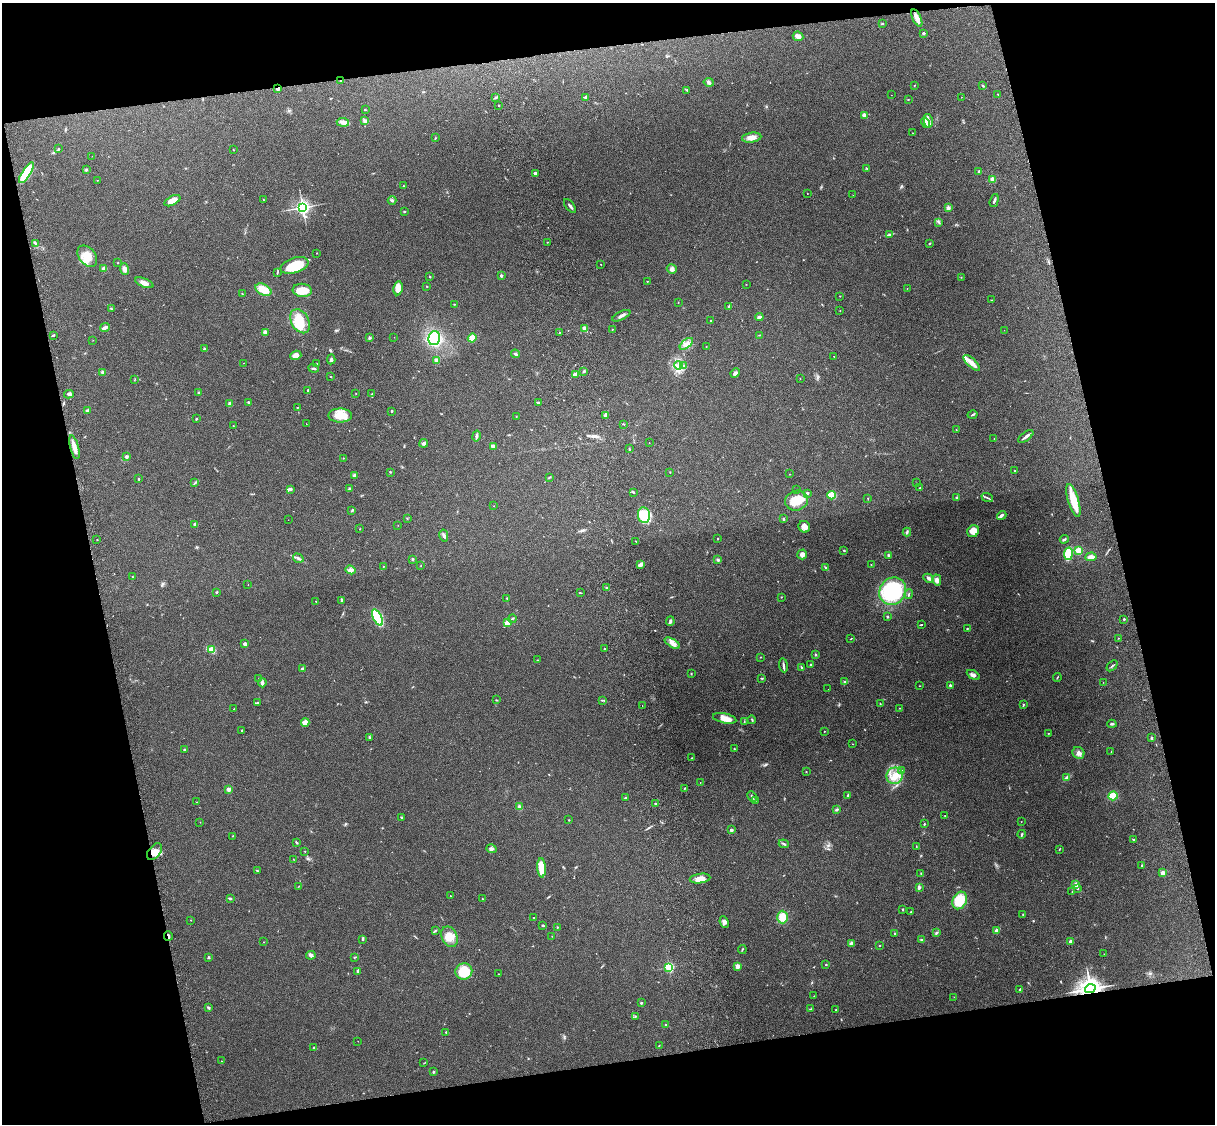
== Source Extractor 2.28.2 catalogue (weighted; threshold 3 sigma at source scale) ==
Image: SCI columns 119-4967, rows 164-4650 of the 5088 x 4927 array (HDU 1 of 3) = the unmasked area's bounding box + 8 px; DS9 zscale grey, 4 x 4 block average (1 PNG px = mean of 4 x 4 image px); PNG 1217 x 1126 px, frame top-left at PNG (2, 3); each listed source drawn as its Kron ellipse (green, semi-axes under 4 px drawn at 4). Shown black and unused: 25% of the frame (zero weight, under 3 of 4 exposures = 6% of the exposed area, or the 3 px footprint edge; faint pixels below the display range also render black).
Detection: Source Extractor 2.28.2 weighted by HDU 2 'WHT'. Background 0.265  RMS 0.0089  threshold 0.0403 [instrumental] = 3 sigma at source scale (4.5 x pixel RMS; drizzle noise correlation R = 1.50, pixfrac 1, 0.05/0.05 arcsec/px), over >= 5 px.
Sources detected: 400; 4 too faint to see at this stretch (4 x 4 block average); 3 inside a brighter object's white glare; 1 cosmic-ray / hot-pixel residue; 1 long thin detection or spike segment (spike, bleed or trail) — neither listed nor drawn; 3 coinciding with a brighter row at this scale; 17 inside a brighter listed object's ellipse — not listed separately; the other 371 listed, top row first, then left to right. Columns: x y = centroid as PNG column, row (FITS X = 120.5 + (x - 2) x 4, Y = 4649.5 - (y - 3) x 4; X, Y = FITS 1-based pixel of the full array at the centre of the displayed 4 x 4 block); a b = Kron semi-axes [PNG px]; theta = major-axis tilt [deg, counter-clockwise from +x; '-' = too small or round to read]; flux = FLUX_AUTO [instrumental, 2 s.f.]
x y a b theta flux
917 18 9 3 -64 43
882 24 2 2 - 3
923 33 3 2 - 7.9
798 36 5 4 - 20
341 81 3 2 - 4.4
709 82 5 3 - 12
914 85 3 2 - 2.3
983 86 3 2 - 4.7
278 88 2 2 - 73
687 90 2 2 - 5.2
998 94 2 2 - 2.2
891 95 2 2 - 1.1
495 97 3 2 - 6.2
585 97 3 3 - 6.8
961 97 2 2 - 0.99
908 99 2 2 - 2.9
499 105 2 2 - 2.2
365 110 3 2 - 3.4
864 115 2 2 - 77
365 121 4 3 - 10
928 121 7 3 -79 18
343 122 6 4 -6 23
925 123 5 3 - 15
913 133 2 2 - 1.8
435 138 2 2 - 2.9
752 138 10 5 8 33
59 149 2 2 - 3.4
233 150 2 2 - 2.2
92 156 2 2 - 0.66
867 168 3 2 - 4.1
86 170 2 2 - 4.3
979 171 3 2 - 11
26 173 12 4 57 260
535 173 3 3 - 7.4
993 179 2 2 - 150
97 180 2 2 - 1.5
404 186 2 2 - 2.5
807 193 2 2 - 1.4
853 195 2 2 - 1.1
264 200 2 2 - 2.2
392 200 4 2 - 11
172 201 9 4 28 43
994 201 7 2 73 9.7
570 206 8 2 -51 11
302 207 3 3 - 1400
948 208 2 2 - 77
404 211 3 2 - 4.2
939 222 3 2 - 5.4
890 234 4 3 - 8.6
547 242 2 2 - 1.8
35 243 2 2 - 3.9
930 243 3 2 - 3.2
317 253 2 2 - 1.8
87 256 12 8 -51 76
118 263 2 2 - 2.3
601 264 2 2 - 2.1
295 265 15 7 17 170
104 269 2 2 - 46
125 269 6 3 -71 26
672 269 5 4 - 15
277 272 4 2 - 4.7
501 276 2 2 - 28
430 277 2 2 - 5.3
961 277 2 2 - 1.7
647 281 2 2 - 2.2
144 283 10 4 -22 28
746 284 2 2 - 1.6
427 286 2 2 - 3.1
398 288 7 4 80 45
907 288 2 2 - 1.2
263 290 8 5 -27 83
302 290 9 6 -5 84
242 294 2 2 - 2.1
840 296 2 2 - 2
992 300 2 2 - 1.3
678 302 2 2 - 1.8
454 304 2 2 - 3.2
729 306 4 2 - 5.4
111 308 2 2 - 3.7
840 311 2 2 - 1.6
621 316 10 3 26 17
759 317 4 3 - 13
300 321 13 8 -61 130
711 321 2 2 - 8.2
105 327 5 2 - 23
585 328 2 2 - 130
612 329 2 2 - 2.5
1004 330 2 2 - 0.9
265 332 2 2 - 82
559 333 2 2 - 2.2
53 335 4 2 - 4.4
759 335 2 2 - 2.7
394 337 2 2 - 1
370 338 3 2 - 6.5
434 338 7 5 75 270
472 338 4 4 - 51
93 340 2 2 - 1.2
686 344 8 3 39 26
706 346 2 2 - 1.2
204 349 3 2 - 6
515 354 4 2 - 12
296 355 5 4 - 33
834 356 2 2 - 1.7
331 359 5 3 - 9.8
436 361 3 3 - 10
243 363 2 2 - 1
972 363 10 2 -44 56
317 364 3 2 - 3.4
678 365 4 3 - 13
683 365 2 2 - 2.6
313 368 5 2 - 8.5
584 371 2 2 - 8
103 372 2 2 - 69
735 373 5 3 - 16
575 374 4 3 - 19
330 377 2 2 - 3.1
800 378 2 2 - 2.5
134 380 2 2 - 1.7
308 390 3 2 - 3
198 393 3 2 - 3.4
356 393 2 2 - 2.1
372 393 2 2 - 2.2
69 394 5 2 - 9.8
248 402 2 2 - 13
538 402 4 2 - 6.5
230 404 3 2 - 25
297 407 2 2 - 2.5
87 410 4 2 - 7.9
391 411 2 2 - 14
340 415 12 7 0 110
606 415 3 2 - 21
973 415 5 2 - 5.3
516 416 2 2 - 1.3
196 419 3 2 - 4.1
306 424 2 2 - 1.4
624 424 2 2 - 3.6
233 426 2 2 - 4.2
956 430 2 2 - 2.2
476 436 5 2 - 12
1026 436 9 2 37 19
994 439 2 2 - 2.1
424 443 4 3 - 9.3
649 443 2 2 - 1.2
493 446 4 3 - 19
74 447 12 3 -75 53
629 449 3 2 - 5
127 456 2 2 - 40
343 458 2 2 - 2.3
1015 471 2 2 - 3.3
390 472 2 2 - 1.9
670 472 2 2 - 1.7
790 474 2 2 - 1.6
354 475 3 2 - 16
549 477 2 2 - 3.3
139 479 3 2 - 4.8
195 483 3 2 - 5.7
916 483 2 2 - 0.83
920 488 2 2 - 3.5
291 489 3 3 - 6.6
350 489 3 3 - 15
797 490 2 2 - 1.4
633 492 3 2 - 5.5
807 493 3 2 - 7.4
832 495 4 3 - 120
868 498 2 2 - 2.5
957 498 3 2 - 7.5
987 498 6 2 -21 7.2
797 501 11 9 19 89
1073 501 17 5 -73 110
494 506 2 2 - 2
352 511 2 2 - 2.5
644 515 8 6 -84 220
1002 515 5 3 - 14
407 518 2 2 - 2.8
783 519 3 2 - 6
288 520 2 2 - 0.83
194 524 2 2 - 20
398 525 2 2 - 0.95
804 527 6 5 - 23
360 529 2 2 - 1.8
973 531 6 5 - 59
907 532 4 2 - 7.1
444 535 6 3 -78 11
717 539 3 2 - 2.2
1064 539 4 2 - 8.1
97 540 2 2 - 1.6
636 541 2 2 - 2.1
844 550 2 2 - 3.4
1079 550 2 2 - 300
802 554 5 5 - 20
1068 554 6 4 82 180
888 555 2 2 - 6.5
1091 557 6 3 6 30
298 558 5 2 - 11
412 559 2 2 - 23
718 560 3 3 - 8.8
641 564 4 2 - 31
871 564 2 2 - 1.8
421 565 2 2 - 1.7
384 566 2 2 - 1.6
826 568 3 2 - 9.4
351 570 5 4 - 17
132 577 2 2 - 2.6
929 578 5 4 - 13
937 580 5 4 - 16
248 585 2 2 - 1.4
607 588 3 2 - 8
893 591 14 13 - 500
217 592 3 2 - 4.4
580 593 3 2 - 3.2
909 594 5 2 - 4.5
781 597 2 2 - 2.2
507 598 2 2 - 3.1
342 600 4 2 - 11
316 601 2 2 - 1.8
378 617 9 3 -66 400
887 617 2 2 - 6.9
512 619 4 2 - 6.7
1124 619 2 2 - 15
670 621 5 3 - 10
507 623 3 3 - 27
921 625 3 2 - 3.7
967 628 2 2 - 8.2
1119 638 2 2 - 2.5
851 639 2 2 - 1.9
672 643 8 3 -32 25
245 644 2 2 - 60
604 649 2 2 - 2.4
212 650 2 2 - 260
815 655 2 2 - 5.4
760 657 2 2 - 2
537 660 2 2 - 2.2
783 665 7 2 -83 12
811 665 2 2 - 20
1112 666 6 2 40 6.6
801 667 3 2 - 5.8
303 669 3 3 - 13
691 674 2 2 - 3.9
973 675 7 3 -29 16
1057 677 4 2 - 3.1
761 678 3 2 - 3.5
259 679 2 2 - 3.1
845 682 4 2 - 7.6
1103 682 2 2 - 1.6
262 683 4 2 - 11
950 685 2 2 - 21
920 686 2 2 - 1.8
828 689 2 2 - 0.78
496 700 2 2 - 2.1
603 700 3 2 - 3.7
258 702 3 2 - 3.9
880 704 3 2 - 4
1023 704 2 2 - 3.9
642 706 2 2 - 2.6
900 708 2 2 - 2.4
234 709 2 2 - 1.8
725 718 12 5 -12 46
752 720 4 2 - 4.8
744 721 2 2 - 2.9
305 722 4 3 - 29
1112 724 4 2 - 7.1
242 730 2 2 - 12
824 731 2 2 - 1.7
1048 733 2 2 - 2.7
370 737 3 2 - 5.5
1151 738 3 2 - 5.2
853 744 2 2 - 1.6
734 749 2 2 - 4.1
185 750 2 2 - 23
1111 752 3 2 - 1.7
1078 753 6 5 - 23
692 758 2 2 - 2.2
902 770 2 2 - 1.9
806 771 2 2 - 2.2
895 776 8 8 - 63
1067 777 4 3 - 10
700 782 2 2 - 1.6
684 788 2 2 - 2.4
229 789 2 2 - 83
848 795 3 2 - 5.4
752 796 5 2 - 7
1113 796 5 4 - 96
625 798 2 2 - 4.2
755 800 3 2 - 3.4
196 802 2 2 - 1.5
655 803 2 2 - 5.6
520 807 3 3 - 18
836 810 2 2 - 4.5
945 816 2 2 - 1.4
401 817 2 2 - 10
569 820 2 2 - 3.6
200 822 2 2 - 2.3
1021 822 2 2 - 1.1
924 824 2 2 - 4.8
731 830 2 2 - 39
1022 834 4 2 - 5.9
232 836 2 2 - 1.8
1134 840 3 2 - 5
297 842 3 2 - 4.8
784 844 5 2 - 6.3
916 846 2 2 - 1.6
491 849 5 4 - 13
1059 849 3 2 - 2.8
305 851 2 2 - 2
155 852 9 6 52 47
293 859 2 2 - 1.8
1142 865 3 2 - 3.2
542 868 10 3 -86 110
257 870 3 2 - 3.2
921 873 3 2 - 2.2
1163 873 2 2 - 100
700 879 10 4 7 42
1076 884 2 2 - 110
299 886 2 2 - 1.6
919 887 3 2 - 12
1078 888 3 2 - 4.3
1072 891 2 2 - 1.9
450 896 2 2 - 2.2
230 898 3 2 - 5.1
482 899 2 2 - 4.6
960 900 9 7 64 120
903 909 2 2 - 3.6
911 912 2 2 - 7.5
1023 914 2 2 - 2.5
782 917 6 5 - 65
533 918 2 2 - 6.6
191 920 2 2 - 1.6
724 922 6 4 -66 15
542 925 2 2 - 2.5
557 927 2 2 - 2.8
435 931 4 2 - 5.7
996 931 2 2 - 69
895 933 2 2 - 3.8
936 933 3 3 - 6.5
168 936 5 2 - 9
552 936 2 2 - 1.4
450 937 11 7 -65 62
363 939 4 2 - 6.6
921 940 4 2 - 6
264 942 2 2 - 1.4
1071 942 2 2 - 78
851 943 3 3 - 7
880 946 2 2 - 2.4
742 949 4 2 - 4.2
1104 954 2 2 - 1.9
311 955 5 4 - 13
209 957 4 2 - 4.6
354 957 2 2 - 5.1
826 965 2 2 - 4.9
737 966 2 2 - 120
669 967 2 2 - 620
358 971 3 2 - 12
464 972 8 8 - 130
498 974 2 2 - 2.2
1090 989 5 4 - 3700
1020 990 3 2 - 4.5
814 996 2 2 - 1.1
954 997 2 2 - 1.2
641 1003 2 2 - 18
208 1008 4 2 - 8.8
810 1009 3 2 - 4.2
836 1010 2 2 - 8
635 1016 2 2 - 4.2
666 1025 3 2 - 4.1
446 1032 4 2 - 4.7
358 1041 2 2 - 0.85
659 1045 3 2 - 3.2
314 1047 2 2 - 19
221 1061 2 2 - 1.9
424 1063 3 2 - 2.3
433 1071 3 2 - 4.4
Overlapping masked pixels (flux is a lower limit): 4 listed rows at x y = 341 81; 278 88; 168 936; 1090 989
Diffuse or blended objects may show on this block-average render without a row.